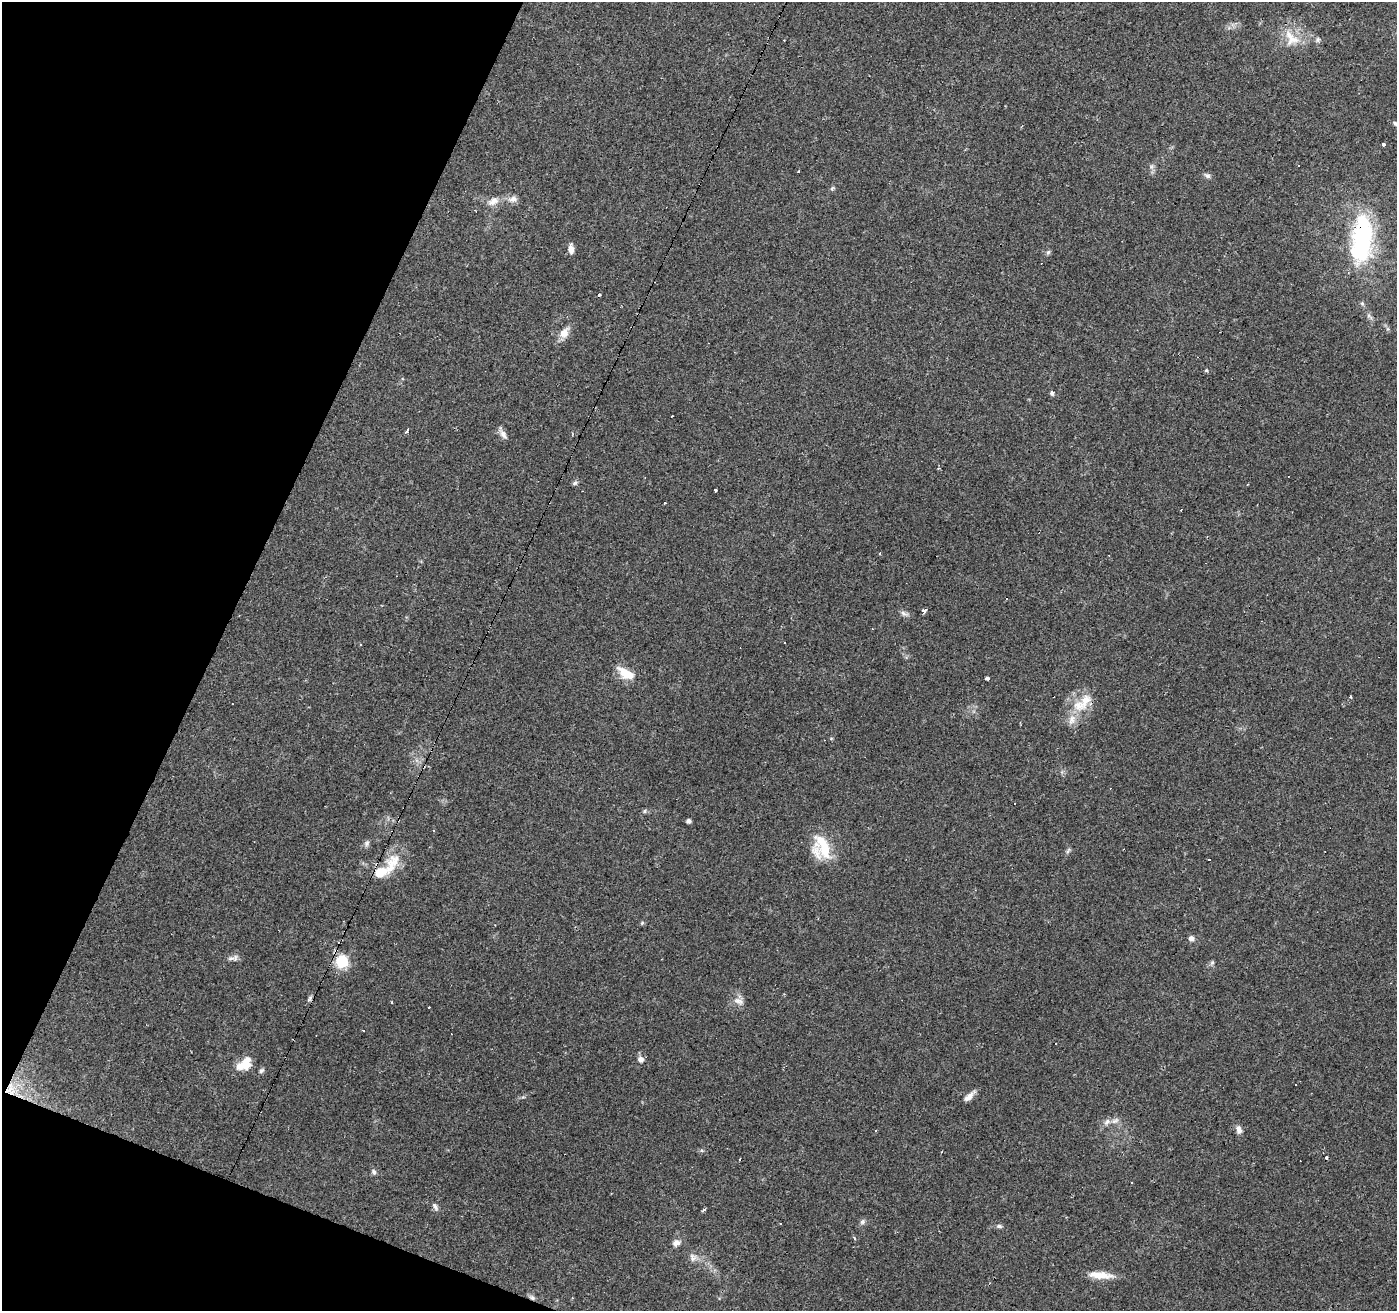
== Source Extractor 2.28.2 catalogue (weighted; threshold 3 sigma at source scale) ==
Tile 9 of 4 x 4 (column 1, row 3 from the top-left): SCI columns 1-1395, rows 1514-2822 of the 5584 x 5711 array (HDU 1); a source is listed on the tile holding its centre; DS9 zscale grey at full resolution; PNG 1399 x 1313 px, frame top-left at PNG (2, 2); no overlay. Shown black and unused: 19% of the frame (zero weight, under 2 of 3 exposures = <1% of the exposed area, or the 3 px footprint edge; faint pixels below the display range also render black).
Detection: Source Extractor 2.28.2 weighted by HDU 2 'WHT'; one run over the whole footprint, this tile lists its part. Background 0.114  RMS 0.0065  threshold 0.029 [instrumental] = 3 sigma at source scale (4.5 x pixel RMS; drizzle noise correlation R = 1.50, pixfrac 1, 0.0396/0.0396 arcsec/px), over >= 5 px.
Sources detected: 97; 1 inside a brighter object's white glare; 22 cosmic-ray / hot-pixel residue — not listed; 7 inside a brighter listed object's ellipse — not listed separately; the other 67 listed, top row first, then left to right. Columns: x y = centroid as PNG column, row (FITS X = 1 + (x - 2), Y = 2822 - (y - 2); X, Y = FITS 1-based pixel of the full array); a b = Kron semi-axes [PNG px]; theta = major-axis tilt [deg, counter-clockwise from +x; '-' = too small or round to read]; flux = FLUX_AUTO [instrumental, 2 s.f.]
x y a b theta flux
1291 38 28 17 -51 15
1318 40 7 5 70 1.4
1395 123 8 5 -33 1.5
1383 144 4 3 - 1.5
1207 176 10 6 -31 1.8
832 188 8 3 45 0.92
513 199 13 8 11 4
493 201 16 10 28 5.8
1363 238 57 30 74 68
571 249 11 6 -85 3.8
1048 252 6 6 - 1.3
1362 303 7 5 -68 1.2
564 333 14 10 59 6.3
1206 370 3 3 - 2.2
1052 393 7 4 -42 1.3
672 416 2 2 - 0.55
407 430 4 3 - 3.6
503 434 15 7 -57 3.2
575 483 7 5 23 1.3
715 490 3 3 - 16
664 503 3 2 - 1.1
1181 510 3 2 - 0.74
880 553 3 2 - 0.68
924 610 4 3 - 12
904 613 11 6 -27 2.2
872 629 2 2 - 0.49
784 643 3 3 - 0.92
361 645 3 3 - 0.64
626 673 21 10 -33 11
987 678 3 3 - 14
1351 697 4 3 - 0.56
1078 706 20 15 -24 13
1072 720 16 9 75 5.8
644 811 6 5 - 1
688 821 4 4 - 2
367 843 8 6 66 1.9
823 847 36 15 -64 21
1068 851 10 4 56 1.2
394 861 25 19 30 15
642 923 6 4 46 0.85
1191 938 6 6 - 2.9
231 958 15 5 5 2.5
342 962 6 6 - 76
1212 963 7 5 68 1.2
310 998 9 5 61 1.6
739 1001 15 9 -21 4.3
392 1003 3 3 - 1
363 1030 3 3 - 1.4
641 1059 8 8 - 3.1
243 1065 18 9 13 10
261 1071 7 5 43 1.4
9 1089 20 11 56 9.9
969 1096 17 6 44 4
1107 1122 11 7 45 2.8
1239 1129 11 7 -79 3.1
876 1130 3 3 - 0.61
1326 1158 3 3 - 2.1
374 1172 8 6 -66 1.7
435 1207 10 6 -61 2.1
703 1210 5 3 - 1
862 1222 8 6 47 1.8
999 1226 8 5 -9 1.5
854 1239 5 3 - 0.82
676 1243 8 7 - 3.8
693 1257 11 9 -85 3.6
1100 1275 31 8 -5 9.9
532 1297 10 6 -37 2
Overlapping masked pixels (flux is a lower limit): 3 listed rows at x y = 1363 238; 9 1089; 532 1297
Isophote crosses this tile's border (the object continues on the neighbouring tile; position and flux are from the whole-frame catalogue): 1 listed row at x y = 1395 123